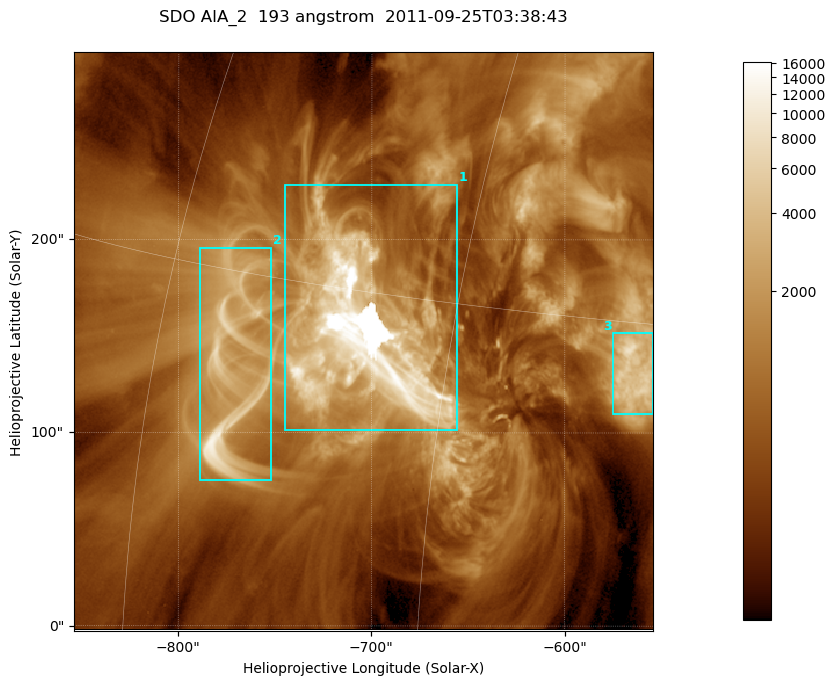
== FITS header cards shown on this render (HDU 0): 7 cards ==
TELESCOP= 'SDO     '           /
INSTRUME= 'AIA_2   '           /
WAVELNTH=                  193 /
WAVEUNIT= 'angstrom'           /
DATE-OBS= '2011-09-25T03:38:43.84' /
CTYPE1  = 'HPLN-TAN'           /
CTYPE2  = 'HPLT-TAN'           /

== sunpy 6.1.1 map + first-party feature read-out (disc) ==
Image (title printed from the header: SDO AIA_2  193 angstrom  2011-09-25T03:38:43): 499 x 499 px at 0.601 arcsec/px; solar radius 957 arcsec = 1592 px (partial field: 3.1% of the solar disc is inside the frame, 100% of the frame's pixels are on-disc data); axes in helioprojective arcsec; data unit not stated in the header (colour bar unlabelled)
Orientation: roll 0.0577 deg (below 1 deg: not rotated)
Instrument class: DISC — disc imager (sunpy class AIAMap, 193 A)
Bright regions (active regions / flare kernels): reference = the on-disc median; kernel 5 px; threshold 5 sigma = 2254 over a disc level ~668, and >= 1.15x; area >= 249 px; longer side >= 6 px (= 3.6 arcsec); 3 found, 3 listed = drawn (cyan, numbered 1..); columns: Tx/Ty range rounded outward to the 2 arcsec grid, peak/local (2 s.f.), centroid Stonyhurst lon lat
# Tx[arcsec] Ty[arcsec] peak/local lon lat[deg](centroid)
1 -746..-656 100..230 25 -49 +14
2 -790..-752 74..196 18 -55 +12
3 -576..-554 110..152 12 -37 +13